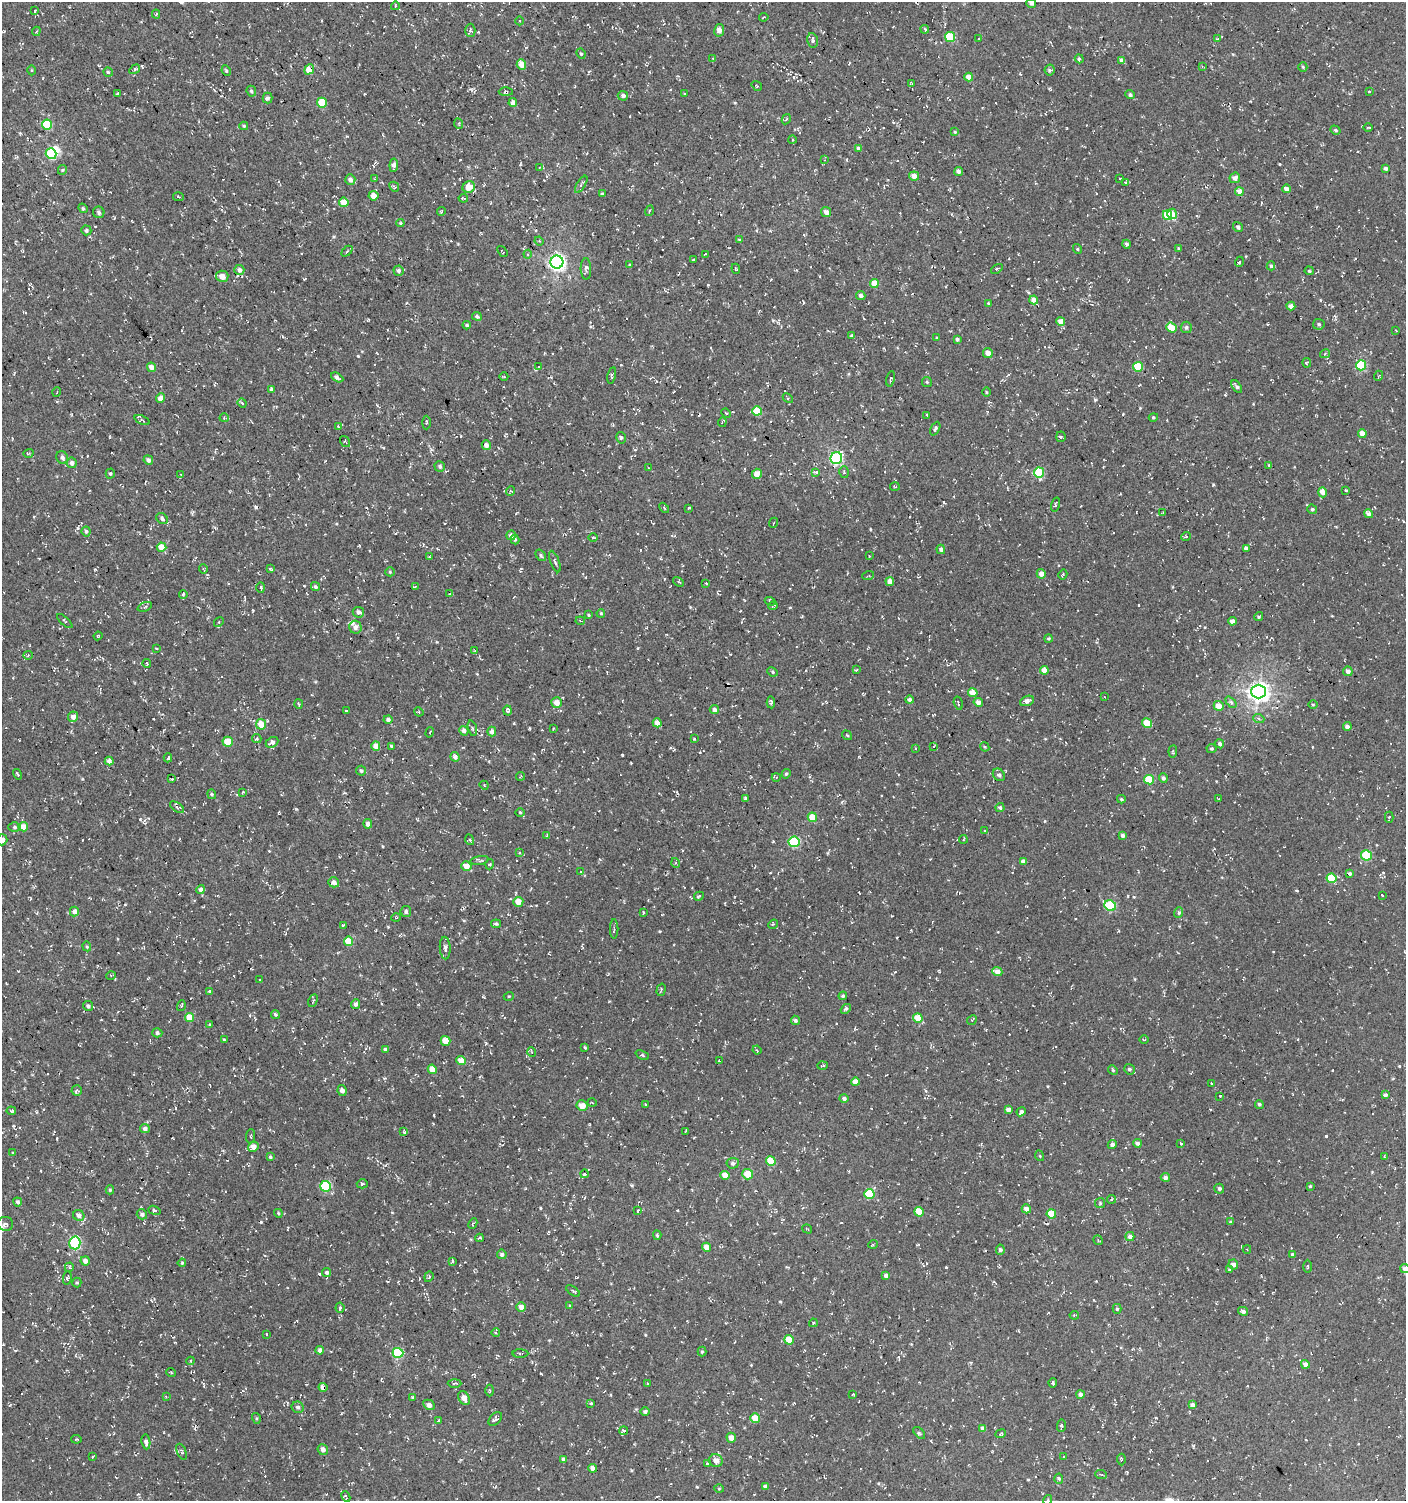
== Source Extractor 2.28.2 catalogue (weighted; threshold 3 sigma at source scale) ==
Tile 11 of 4 x 4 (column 3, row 3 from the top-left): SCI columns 3009-4412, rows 1500-2998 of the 5951 x 5996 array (HDU 1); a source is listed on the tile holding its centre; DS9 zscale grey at full resolution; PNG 1408 x 1503 px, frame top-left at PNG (2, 2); each listed source drawn as its Kron ellipse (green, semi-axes under 4 px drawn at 4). Shown black and unused: <1% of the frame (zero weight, under 3 of 4 exposures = <1% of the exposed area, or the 3 px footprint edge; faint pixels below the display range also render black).
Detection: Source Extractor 2.28.2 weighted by HDU 2 'WHT'; one run over the whole footprint, this tile lists its part. Background -5.00e-04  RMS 0.0054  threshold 0.0242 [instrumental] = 3 sigma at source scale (4.5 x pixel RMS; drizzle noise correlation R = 1.50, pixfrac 1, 0.0396/0.0396 arcsec/px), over >= 5 px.
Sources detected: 706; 1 inside a brighter object's white glare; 49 cosmic-ray / hot-pixel residue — neither listed nor drawn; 2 inside a brighter listed object's ellipse — not listed separately; of the other 654, all 500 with FLUX_AUTO >= 0.474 (the completeness limit of this list) listed and drawn (154 fainter detections not listed), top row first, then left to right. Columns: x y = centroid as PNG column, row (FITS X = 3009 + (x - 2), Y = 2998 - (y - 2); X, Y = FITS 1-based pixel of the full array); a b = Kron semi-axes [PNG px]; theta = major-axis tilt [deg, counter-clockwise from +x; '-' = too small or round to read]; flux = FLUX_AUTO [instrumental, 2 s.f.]
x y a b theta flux
1031 3 5 4 - 1.4
395 6 4 3 - 0.59
35 11 3 3 - 0.51
156 14 4 3 - 0.82
764 17 5 2 - 0.52
520 21 4 3 - 0.52
925 29 4 3 - 1
470 30 7 5 -88 1.2
719 30 6 5 - 2.9
36 31 5 3 - 0.55
950 37 5 5 - 19
979 38 2 2 - 0.57
1218 39 4 3 - 0.6
813 40 7 5 -81 1.3
581 54 5 3 - 0.66
713 58 3 3 - 1.3
1079 59 4 3 - 0.8
1122 60 4 4 - 2.7
521 64 5 4 - 5.4
1202 66 4 3 - 0.53
1303 67 4 4 - 0.71
135 69 6 4 31 1
309 69 5 4 - 10
32 70 5 3 - 0.52
1050 70 5 5 - 1.2
226 71 5 4 - 0.78
108 72 4 4 - 0.74
969 77 4 4 - 5.1
912 83 4 3 - 0.65
757 86 5 3 - 0.59
251 91 5 4 - 1.1
1369 91 3 3 - 0.49
506 92 7 3 -1 0.85
117 94 4 3 - 0.64
685 94 3 3 - 0.48
1130 95 5 4 - 1.3
623 96 5 5 - 1.8
267 98 5 5 - 1.3
322 103 5 5 - 12
513 103 4 4 - 3.3
786 119 5 4 - 0.65
47 124 5 5 - 17
459 124 5 3 - 0.61
244 126 4 3 - 0.72
1368 127 5 3 - 0.48
1335 130 5 4 - 0.83
955 132 4 4 - 0.53
792 140 4 3 - 0.47
858 149 4 3 - 4.2
51 154 5 5 - 36
825 160 4 3 - 0.5
394 165 7 4 84 3.1
539 167 3 3 - 0.48
1386 168 4 4 - 1.1
62 170 5 4 - 0.65
959 171 4 4 - 2.1
914 176 5 4 - 3.3
1120 178 3 2 - 0.48
1235 178 5 5 - 2.6
374 179 4 3 - 0.49
350 180 5 5 - 2.1
1125 182 4 3 - 0.49
581 184 10 4 59 1.2
394 187 5 3 - 0.75
469 187 6 5 - 8.8
1287 189 5 4 - 2.5
1239 192 4 4 - 5.9
602 194 4 4 - 0.92
373 196 5 5 - 4.5
179 197 5 3 - 0.8
463 198 5 2 - 0.63
344 202 4 4 - 8.2
83 208 5 4 - 0.79
441 211 4 3 - 0.62
649 211 5 3 - 0.54
99 212 6 5 - 1.3
826 212 5 4 - 2.7
1172 214 5 5 - 7.3
1168 215 5 4 - 13
400 223 4 4 - 0.53
1238 227 5 4 - 1.5
86 230 5 5 - 1.2
739 240 4 3 - 0.68
539 241 4 4 - 0.59
1127 244 4 4 - 1
1178 248 4 4 - 0.61
1078 249 5 3 - 0.63
347 251 6 4 44 0.79
502 252 6 2 -52 0.56
528 254 4 4 - 0.66
705 254 3 2 - 0.49
694 260 3 3 - 0.67
557 262 6 6 - 180
1239 262 5 3 - 0.68
630 265 3 3 - 0.5
1271 266 4 4 - 0.83
586 269 10 5 -89 1.6
736 269 5 3 - 0.67
997 269 6 2 33 0.9
239 270 5 5 - 2.1
398 271 5 5 - 1.4
1309 271 5 3 - 0.61
222 276 6 5 - 4.6
874 284 4 4 - 8.1
861 295 4 4 - 1.8
1034 300 4 4 - 3.1
988 303 4 3 - 0.78
1291 306 4 4 - 2.6
477 316 5 4 - 0.97
1061 321 4 4 - 4.5
1319 324 6 5 - 1
467 325 4 4 - 0.8
1171 327 5 4 - 9.8
1186 327 5 5 - 1.2
1396 330 3 2 - 0.59
852 336 3 3 - 1.1
936 337 3 2 - 0.5
957 339 4 4 - 1.3
988 353 5 4 - 3.8
1325 354 5 4 - 0.63
1307 363 5 4 - 0.9
1361 365 5 5 - 32
151 367 5 4 - 3.3
538 367 4 3 - 0.66
1138 367 5 5 - 18
612 376 8 3 78 0.89
1378 376 5 3 - 0.52
337 377 6 4 -28 1.5
504 377 4 3 - 0.5
890 379 8 3 78 0.66
927 382 5 5 - 0.75
1237 387 7 4 -54 1.4
271 389 4 4 - 1.5
57 392 5 3 - 0.5
986 392 5 3 - 0.64
160 398 5 4 - 4.7
788 398 6 3 -49 0.65
242 403 5 4 - 0.84
757 411 5 4 - 12
726 413 5 3 - 0.48
927 415 4 2 - 0.54
1153 417 4 4 - 0.72
224 418 4 4 - 0.56
142 420 8 3 -24 0.79
426 422 7 4 89 1.1
722 422 5 3 - 0.65
338 426 4 3 - 0.5
935 429 7 4 64 1
1362 433 4 4 - 3.7
1061 437 5 4 - 1.1
621 438 6 4 -75 0.87
345 442 6 4 -56 0.62
486 445 5 4 - 2.5
28 453 5 3 - 0.56
62 458 6 5 - 1.6
836 458 6 5 - 70
148 460 5 4 - 1.7
72 463 5 5 - 2.1
1269 465 4 3 - 0.53
440 466 5 5 - 1.1
649 468 3 2 - 0.51
816 472 4 3 - 1.2
844 472 6 4 -75 0.84
1039 472 5 5 - 25
110 473 5 4 - 0.79
757 474 5 5 - 4.2
181 475 4 3 - 0.67
895 487 5 3 - 0.48
1346 490 3 2 - 0.69
510 491 5 3 - 0.55
1323 492 5 4 - 5.3
1056 504 7 3 73 0.75
664 508 6 3 -47 0.75
688 508 3 2 - 0.55
1312 509 5 4 - 1
1163 513 3 2 - 0.49
1369 514 5 4 - 2
162 519 6 5 - 1.4
773 523 5 3 - 0.54
86 531 5 4 - 1.1
511 535 5 5 - 2.2
1186 536 5 3 - 0.64
593 537 5 3 - 0.48
515 540 5 4 - 0.77
161 547 5 4 - 7.5
1246 548 4 3 - 1.9
941 549 5 4 - 1.3
541 555 6 4 -51 0.94
869 556 4 3 - 0.5
430 557 4 2 - 0.7
555 562 11 4 -70 1.3
203 569 5 3 - 0.66
270 569 4 3 - 1.3
390 572 5 4 - 0.63
1041 574 5 4 - 3.4
1063 574 5 3 - 0.69
868 576 6 3 18 0.63
678 582 6 3 -33 0.71
890 582 4 4 - 3.1
706 583 3 2 - 0.62
415 586 4 3 - 0.88
261 587 5 3 - 0.51
315 587 5 4 - 1.1
183 594 4 3 - 1.8
450 594 4 3 - 0.62
770 601 5 3 - 0.55
773 606 5 2 - 0.61
145 607 7 4 22 0.97
358 612 6 5 - 2
601 613 4 3 - 0.61
588 615 4 3 - 0.73
1259 616 4 3 - 0.7
65 621 9 2 -41 0.57
580 621 5 3 - 0.55
1232 621 4 4 - 3.1
219 622 5 4 - 0.64
355 627 6 6 - 2.5
98 636 4 3 - 0.58
1048 638 4 4 - 0.69
157 648 3 2 - 0.69
475 651 4 3 - 0.84
28 655 4 4 - 0.73
147 663 4 3 - 0.5
856 670 3 3 - 0.67
1044 670 4 4 - 4.7
1348 671 5 4 - 2.4
772 672 5 4 - 0.82
1259 692 7 7 - 290
973 693 5 4 - 6.9
1104 697 4 4 - 0.5
910 700 4 4 - 1.4
1027 701 7 4 22 2.3
771 702 6 3 -86 0.88
978 702 4 4 - 2.6
1231 702 6 4 -46 1.1
557 703 5 5 - 4.4
958 703 7 2 -75 0.55
298 704 5 3 - 0.54
1313 704 4 3 - 0.55
1219 706 5 5 - 5.8
508 710 5 4 - 1
714 710 4 4 - 1.7
346 711 3 2 - 0.68
419 712 5 4 - 0.57
73 717 5 5 - 3.5
1259 719 6 3 -21 0.87
388 720 4 4 - 1.3
657 723 4 4 - 3.8
1147 723 5 4 - 12
261 724 5 5 - 7.1
1347 726 4 4 - 2.4
472 728 8 3 -75 0.98
553 728 3 2 - 0.48
464 731 5 4 - 2.3
430 732 5 3 - 0.52
492 732 5 4 - 2.3
847 735 5 3 - 0.53
257 738 4 4 - 0.78
694 739 3 3 - 1.6
228 742 5 5 - 8.9
272 742 7 5 28 2
1220 744 4 4 - 1.7
376 746 4 4 - 5.4
391 746 3 3 - 0.69
934 746 4 2 - 0.64
985 747 5 3 - 0.52
915 748 3 3 - 0.66
1211 749 5 5 - 1
1173 751 6 4 83 0.75
455 757 5 4 - 1.9
168 758 4 4 - 2.6
109 761 4 4 - 2.4
361 771 5 5 - 1.1
18 774 5 3 - 0.64
786 774 5 4 - 0.84
999 775 7 5 -47 1.4
520 776 4 3 - 0.49
776 777 4 4 - 0.68
1163 778 5 4 - 1.5
172 779 3 3 - 4.2
1149 780 5 4 - 15
484 785 5 3 - 0.53
243 792 3 2 - 0.53
212 794 5 4 - 0.72
745 798 4 4 - 0.59
1121 799 4 3 - 0.71
1219 799 4 2 - 0.55
177 807 8 4 -35 1.3
1000 807 4 4 - 0.98
520 812 5 3 - 0.62
812 817 5 4 - 11
1389 817 6 4 88 0.91
368 824 5 4 - 1.8
15 827 6 5 - 1.1
23 827 4 4 - 5.9
985 830 3 2 - 0.57
1123 835 4 4 - 1.7
547 836 4 3 - 0.65
963 839 4 3 - 0.5
2 840 5 5 - 2.5
470 840 5 3 - 0.65
794 842 5 5 - 38
519 853 4 3 - 0.63
1367 855 5 5 - 22
480 860 9 3 9 1
1023 861 4 4 - 2.5
676 863 5 3 - 0.57
490 864 5 3 - 0.54
466 866 5 5 - 5.1
580 872 3 2 - 0.84
1350 874 4 4 - 1.2
1331 878 5 5 - 15
334 882 5 5 - 2.4
201 890 5 4 - 2.3
1382 895 3 3 - 3
699 896 5 3 - 0.81
518 902 5 5 - 5.3
1110 906 6 5 - 37
74 911 5 4 - 2.4
406 912 5 5 - 1.3
643 913 3 2 - 0.62
1179 913 5 4 - 1
396 918 4 3 - 0.49
496 924 5 3 - 0.82
773 924 5 4 - 0.65
343 925 4 3 - 0.68
614 929 9 2 90 0.62
348 941 5 4 - 12
87 946 5 4 - 0.68
445 948 11 5 -86 1.8
997 972 5 4 - 4.3
111 975 5 3 - 0.52
259 980 3 2 - 0.62
661 990 6 2 73 0.55
210 991 4 3 - 0.9
509 996 5 3 - 0.52
843 996 4 4 - 0.74
313 1001 7 4 63 0.84
355 1004 5 4 - 1.8
88 1006 5 4 - 1.2
181 1006 5 4 - 0.68
846 1009 6 4 40 1.2
275 1014 4 4 - 0.87
190 1018 4 4 - 8
918 1018 5 4 - 8.2
795 1020 4 4 - 1.1
972 1020 5 3 - 0.48
209 1024 3 2 - 0.52
157 1033 5 4 - 1.1
224 1040 4 3 - 0.5
1144 1040 5 3 - 0.49
446 1041 5 5 - 7.8
585 1047 4 3 - 0.6
385 1049 4 4 - 1.1
757 1050 4 3 - 0.49
532 1052 5 3 - 0.63
642 1055 7 3 -26 0.81
461 1061 5 4 - 6.5
719 1061 4 3 - 0.56
822 1066 5 2 - 0.51
432 1069 4 4 - 5.8
1129 1069 5 5 - 1.1
1113 1070 5 4 - 0.63
855 1082 4 4 - 4
1211 1083 3 2 - 0.57
77 1090 5 5 - 0.87
342 1090 5 4 - 2.6
1385 1095 4 4 - 1.4
1220 1096 3 2 - 0.61
844 1098 5 4 - 1.5
592 1103 4 3 - 0.53
645 1104 3 2 - 0.49
1259 1104 4 4 - 0.81
582 1106 5 5 - 5.6
1008 1110 4 4 - 2.6
11 1111 5 3 - 0.69
1021 1112 5 3 - 1.6
145 1128 5 4 - 2.1
686 1131 4 2 - 0.48
404 1132 4 3 - 0.6
251 1136 7 3 85 0.68
1137 1143 4 4 - 1.6
1181 1144 4 3 - 0.56
1112 1145 4 4 - 2
253 1147 5 4 - 4.7
12 1152 3 3 - 0.59
1040 1156 5 3 - 0.49
270 1157 3 3 - 0.85
1384 1157 3 3 - 0.48
771 1161 5 5 - 13
733 1163 6 5 - 1.4
584 1174 4 3 - 0.88
748 1174 5 5 - 8.7
725 1175 4 4 - 5
1165 1177 4 4 - 2.1
362 1184 5 4 - 0.95
325 1186 5 5 - 38
1310 1186 3 3 - 0.78
1219 1189 5 4 - 0.99
110 1190 4 4 - 0.79
869 1194 5 5 - 25
1111 1199 4 3 - 0.48
18 1202 4 4 - 1.1
1100 1203 5 5 - 0.74
1026 1209 4 4 - 3.2
154 1210 6 4 -20 0.86
638 1211 3 3 - 1.5
919 1212 5 4 - 10
278 1213 4 3 - 0.56
142 1214 5 5 - 1.7
1051 1214 5 4 - 10
79 1215 6 5 - 2.7
1231 1222 3 3 - 0.83
5 1224 8 7 - 1.4
473 1224 6 3 62 0.74
807 1229 5 2 - 0.48
657 1235 5 4 - 0.7
1130 1237 4 4 - 1.6
480 1238 4 3 - 0.89
1098 1240 5 3 - 0.49
75 1243 6 5 - 42
873 1244 5 3 - 0.49
707 1247 4 4 - 5
1247 1249 4 4 - 0.52
1000 1250 5 4 - 1.4
502 1254 5 4 - 1.3
1292 1254 3 3 - 0.88
85 1261 4 4 - 2.5
452 1261 3 3 - 1.2
182 1263 4 3 - 0.58
1233 1264 5 5 - 2.4
1307 1266 7 3 90 0.6
69 1267 5 4 - 0.68
1229 1269 4 3 - 0.55
1405 1269 5 4 - 2.2
327 1272 4 4 - 1.2
886 1276 4 3 - 1.8
429 1277 5 4 - 0.75
67 1278 6 3 80 0.83
77 1282 5 4 - 0.68
573 1291 8 4 -36 0.92
570 1306 4 3 - 0.54
521 1307 5 5 - 3.1
340 1308 5 4 - 1
1117 1309 5 4 - 0.83
1243 1311 5 4 - 1.6
1074 1315 4 3 - 0.59
813 1323 4 3 - 0.61
496 1333 4 3 - 0.49
266 1334 3 2 - 0.48
789 1340 5 4 - 9.6
320 1350 4 4 - 2.3
702 1352 5 4 - 0.78
398 1353 5 5 - 32
520 1354 8 3 -1 0.68
190 1361 4 4 - 0.56
1305 1364 4 4 - 2.5
171 1372 5 3 - 0.49
454 1383 7 3 2 0.67
1053 1383 4 3 - 0.81
647 1384 2 2 - 0.48
323 1387 4 4 - 3.6
490 1391 6 3 -90 0.61
1080 1394 4 4 - 1.8
853 1395 4 2 - 0.81
166 1396 4 3 - 0.5
412 1397 3 3 - 0.47
464 1398 7 5 -60 4.6
591 1404 4 4 - 0.8
429 1405 6 5 - 2
1192 1405 4 4 - 1.9
298 1407 6 5 - 1.3
645 1412 4 4 - 1.4
256 1418 5 3 - 0.63
755 1418 5 4 - 10
495 1419 8 5 46 1.5
438 1421 4 3 - 0.97
1061 1425 6 4 89 1.1
983 1428 4 4 - 3.1
624 1431 4 3 - 0.73
919 1433 7 3 -45 0.8
1001 1434 5 3 - 0.63
731 1438 5 4 - 4
76 1439 5 4 - 0.67
146 1442 7 4 -82 1.7
323 1450 5 5 - 2.7
181 1452 8 4 -67 0.97
1063 1456 3 2 - 0.5
92 1457 4 3 - 0.59
564 1459 4 4 - 2
1121 1459 6 3 -88 0.56
716 1460 7 6 - 3.1
707 1464 4 3 - 0.66
593 1468 4 4 - 3.8
1101 1475 6 4 -6 0.66
1059 1479 5 4 - 1.1
765 1486 4 4 - 1.6
719 1489 5 3 - 0.49
346 1496 5 3 - 0.8
1048 1500 5 3 - 0.51
Overlapping masked pixels (flux is a lower limit): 6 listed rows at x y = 309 69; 506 92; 836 458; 325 1186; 1000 1250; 323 1387
Isophote crosses this tile's border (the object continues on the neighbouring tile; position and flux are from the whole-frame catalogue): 4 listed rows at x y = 1031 3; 2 840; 1405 1269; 1048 1500
Unlisted compact peaks at least as high as the median listed source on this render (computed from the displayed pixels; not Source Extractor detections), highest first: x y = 140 819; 358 356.